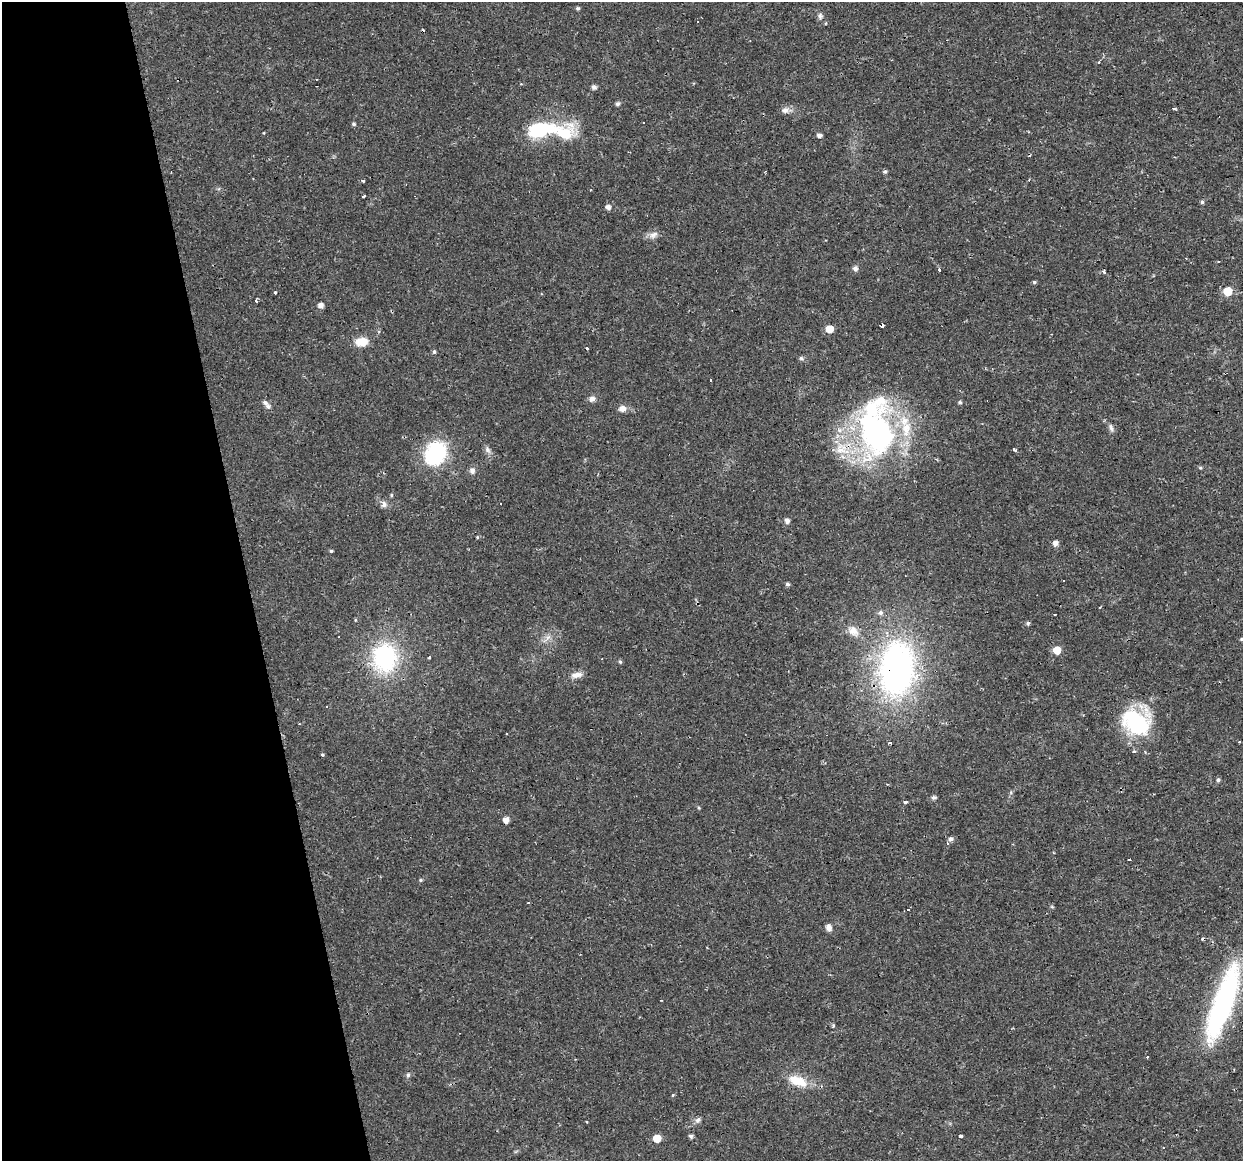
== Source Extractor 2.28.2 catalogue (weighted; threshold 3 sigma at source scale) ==
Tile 5 of 4 x 4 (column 1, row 2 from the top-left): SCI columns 1-1241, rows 2349-3507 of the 4963 x 4744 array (HDU 1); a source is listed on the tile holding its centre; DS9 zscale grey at full resolution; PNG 1245 x 1163 px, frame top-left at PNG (2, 2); no overlay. Shown black and unused: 20% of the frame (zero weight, under 2 of 3 exposures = <1% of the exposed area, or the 3 px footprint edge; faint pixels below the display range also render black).
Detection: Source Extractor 2.28.2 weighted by HDU 2 'WHT'; one run over the whole footprint, this tile lists its part. Background 0.0216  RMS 0.0031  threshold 0.0137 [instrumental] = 3 sigma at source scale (4.5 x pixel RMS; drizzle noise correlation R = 1.50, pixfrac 1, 0.0396/0.0396 arcsec/px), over >= 5 px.
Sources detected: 107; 14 cosmic-ray / hot-pixel residue — not listed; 5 inside a brighter listed object's ellipse — not listed separately; the other 88 listed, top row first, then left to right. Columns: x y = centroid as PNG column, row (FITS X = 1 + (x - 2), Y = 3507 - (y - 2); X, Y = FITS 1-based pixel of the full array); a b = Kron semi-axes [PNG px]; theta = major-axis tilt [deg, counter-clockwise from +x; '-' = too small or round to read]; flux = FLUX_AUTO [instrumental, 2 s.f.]
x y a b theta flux
578 8 5 4 - 0.54
820 16 7 6 - 0.83
594 87 5 5 - 1.1
618 104 5 4 - 0.76
1173 109 3 3 - 3.1
785 110 11 8 13 1.5
643 122 3 3 - 3.1
354 124 5 4 - 0.52
541 129 48 17 7 21
819 135 5 4 - 1.1
885 172 5 4 - 0.64
363 180 3 3 - 0.98
363 196 3 3 - 0.56
1202 202 5 4 - 0.57
608 207 5 5 - 1.3
653 235 13 8 31 1.7
855 268 5 5 - 1.3
939 270 3 3 - 0.68
1104 272 6 4 -51 0.6
1034 282 4 4 - 0.51
1228 291 6 5 - 8.6
275 292 3 3 - 1.2
256 300 3 3 - 1.3
321 305 5 4 - 1.7
882 326 3 3 - 1.1
830 329 5 5 - 5.1
362 342 15 10 8 4.1
587 348 3 3 - 0.54
434 352 6 4 75 0.5
801 358 6 5 - 0.54
592 399 8 8 - 1.2
960 403 6 4 -4 0.49
268 406 8 6 -49 1.1
622 408 10 8 8 1.8
1111 428 11 5 -77 0.92
876 431 62 35 -79 80
841 449 19 16 -78 7.6
487 450 11 6 -54 1.1
1015 450 4 3 - 1.1
435 453 28 22 57 23
1200 468 5 4 - 0.42
472 471 8 8 - 1.2
391 495 5 4 - 0.4
384 504 10 7 -89 1.1
787 521 5 5 - 1.4
477 537 4 3 - 0.28
1055 543 5 5 - 1.6
331 551 4 3 - 0.41
1063 581 3 3 - 2.7
787 584 4 4 - 0.68
880 613 7 6 - 1
1028 623 5 4 - 0.64
853 631 16 11 -46 3.2
548 638 8 5 45 1.1
1241 639 4 4 - 0.38
1057 650 6 6 - 4.8
429 657 3 3 - 0.96
385 658 30 26 81 34
620 662 6 4 -62 0.45
897 669 49 32 83 110
576 675 16 7 8 2
327 707 3 3 - 0.66
1136 722 34 28 -32 26
890 742 3 3 - 2
1239 742 3 3 - 0.71
1134 752 4 3 - 0.48
323 754 5 3 - 0.41
1218 780 5 5 - 0.56
1011 792 6 4 73 0.43
934 797 6 5 - 0.73
905 802 4 3 - 1.6
506 820 5 5 - 2.2
951 839 6 5 - 0.98
947 844 4 3 - 0.49
1129 860 3 2 - 0.35
420 880 4 4 - 0.4
528 902 3 3 - 0.85
829 927 8 7 - 1.4
1223 1003 81 20 71 62
833 1026 5 3 - 0.3
1147 1057 4 2 - 0.62
408 1075 5 5 - 0.59
798 1081 28 13 -21 6.8
673 1095 4 3 - 0.38
698 1120 8 7 - 0.96
691 1136 4 4 - 0.83
960 1136 3 3 - 1.1
657 1138 5 5 - 6.3
Overlapping masked pixels (flux is a lower limit): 3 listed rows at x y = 841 449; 385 658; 897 669